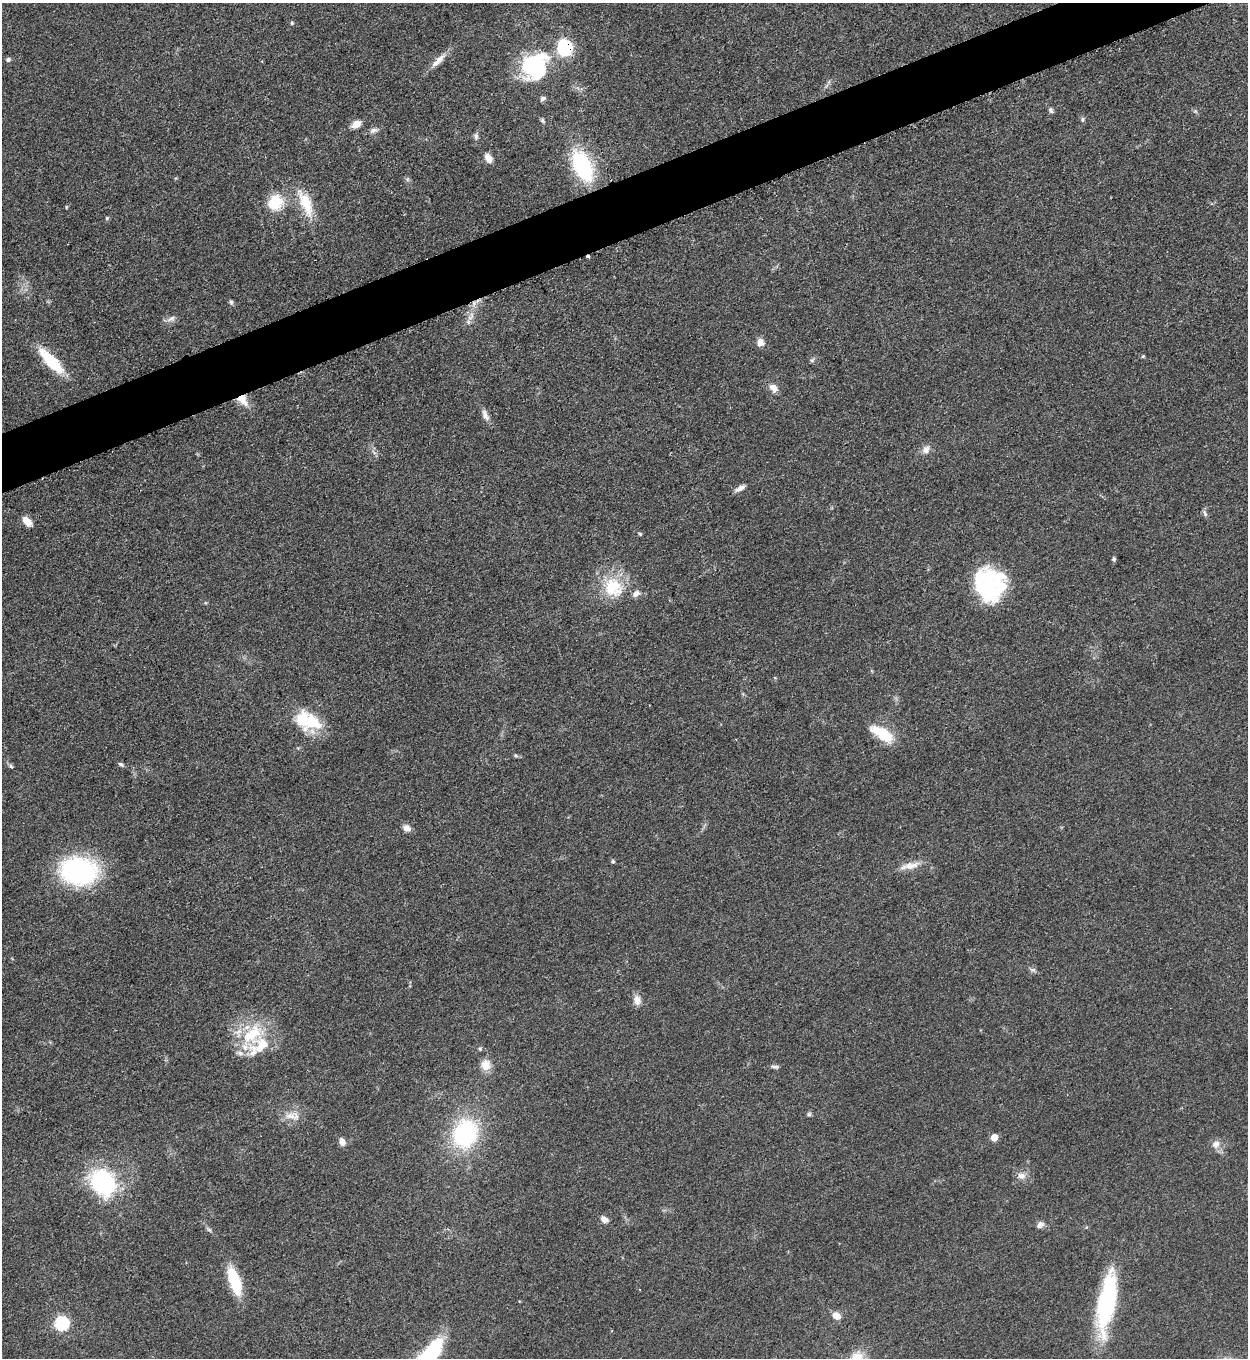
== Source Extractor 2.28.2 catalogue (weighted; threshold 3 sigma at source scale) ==
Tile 10 of 4 x 4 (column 2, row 3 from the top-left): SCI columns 1532-2777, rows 1366-2721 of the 5428 x 5440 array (HDU 1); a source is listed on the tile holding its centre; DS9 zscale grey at full resolution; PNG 1250 x 1360 px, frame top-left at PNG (2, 3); no overlay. Shown black and unused: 4% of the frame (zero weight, under 3 of 5 exposures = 1% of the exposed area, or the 3 px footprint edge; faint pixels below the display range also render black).
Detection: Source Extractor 2.28.2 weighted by HDU 2 'WHT'; one run over the whole footprint, this tile lists its part. Background 0.0619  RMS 0.0057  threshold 0.0258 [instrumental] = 3 sigma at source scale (4.5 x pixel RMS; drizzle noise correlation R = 1.50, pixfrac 1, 0.05/0.05 arcsec/px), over >= 5 px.
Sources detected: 72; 3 inside a brighter object's white glare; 1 cosmic-ray / hot-pixel residue — not listed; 3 inside a brighter listed object's ellipse — not listed separately; the other 65 listed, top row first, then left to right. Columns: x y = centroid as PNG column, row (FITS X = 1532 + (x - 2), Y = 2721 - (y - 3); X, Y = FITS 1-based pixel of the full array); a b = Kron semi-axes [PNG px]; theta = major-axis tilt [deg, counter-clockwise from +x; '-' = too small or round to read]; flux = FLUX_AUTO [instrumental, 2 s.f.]
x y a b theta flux
292 23 5 4 - 0.8
565 47 9 8 - 63
8 59 7 6 - 1.2
438 60 27 7 45 6
535 66 39 31 51 48
543 98 8 5 37 1.5
1051 110 8 6 -55 1.5
1082 119 7 6 - 1.1
356 124 12 8 30 4.7
374 130 12 6 23 2.4
476 136 9 6 -77 1.7
488 158 11 7 -57 4.3
582 166 35 18 -66 50
407 179 7 4 89 1
275 202 20 19 - 17
305 203 35 13 -67 19
66 207 5 3 - 0.55
107 218 5 4 - 0.75
231 302 7 5 -74 1.1
471 316 14 7 59 4.1
171 319 13 7 26 2.8
760 342 10 8 -55 4
1143 356 5 4 - 0.68
812 360 7 6 - 1.2
51 361 35 11 -46 27
773 388 11 8 -47 4.5
242 400 16 9 -47 9.1
485 415 16 7 -68 3.5
926 450 13 10 62 3.6
740 488 15 6 30 3
1205 513 9 5 -66 1.5
27 522 11 7 -46 6.2
640 534 5 4 - 0.73
1114 559 5 5 - 1.1
613 587 29 25 -32 26
988 587 41 22 -87 45
307 720 33 21 -22 28
882 734 33 13 -32 17
516 755 6 4 -44 0.82
121 764 7 4 -30 1.2
11 766 6 5 - 1.1
407 828 10 7 -31 3.6
613 861 5 4 - 0.92
911 865 25 10 10 7.1
78 871 26 20 -7 130
1032 970 9 4 -8 1.3
637 1000 13 9 -78 4.2
252 1034 39 24 39 32
480 1049 6 4 -88 0.87
486 1065 13 12 - 6.8
775 1067 10 4 -5 1.5
809 1114 6 6 - 1.1
290 1116 15 9 -1 5.7
465 1134 26 21 71 71
994 1138 5 5 - 9.6
342 1142 9 6 -69 3.7
1216 1144 11 9 46 4
1021 1176 12 9 -16 4
103 1183 28 23 -49 69
604 1219 10 7 -37 3.3
1040 1225 11 8 37 2.4
234 1281 32 12 -72 23
1107 1303 65 17 80 68
836 1316 9 7 -28 5.1
62 1323 6 6 - 85
Overlapping masked pixels (flux is a lower limit): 2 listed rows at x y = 565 47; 242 400